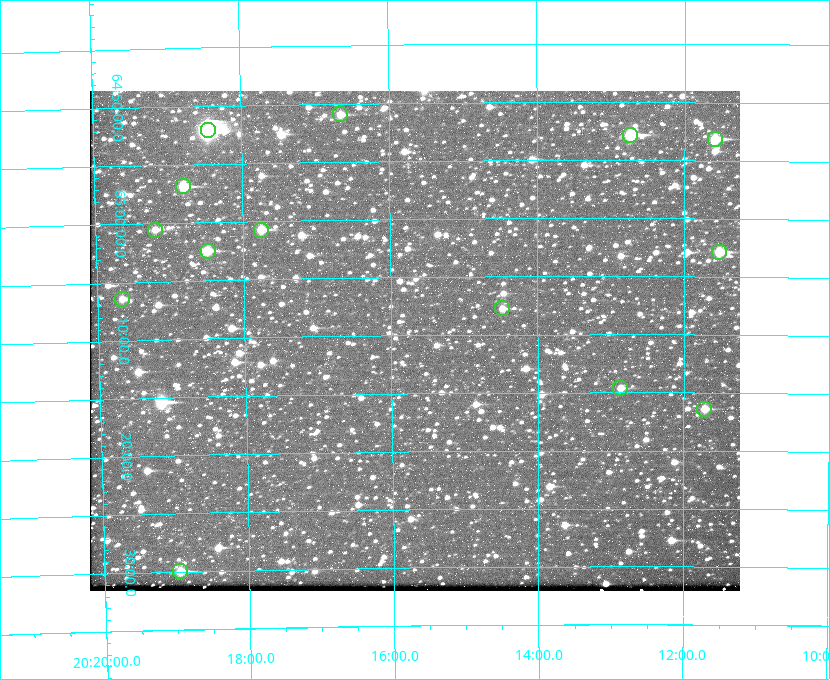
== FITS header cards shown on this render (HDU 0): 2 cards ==
NAXIS1  =                  650 / Width of table row in bytes
NAXIS2  =                  500 / Number of rows in table

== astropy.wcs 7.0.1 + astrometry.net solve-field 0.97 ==
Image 650 x 500 px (HDU 0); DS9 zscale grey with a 90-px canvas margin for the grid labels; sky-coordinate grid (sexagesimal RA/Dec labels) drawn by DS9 from the SOLVED WCS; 14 Tycho-2 reference stars matched to detected sources circled (green)
Header WCS: none
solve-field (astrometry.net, Tycho-2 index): SOLVED blind (the file carries no WCS)
Solved WCS: RA---TAN-SIP/DEC--TAN-SIP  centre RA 20:15:41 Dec +65:10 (303.92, +65.17 deg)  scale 5.17 arcsec/px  FOV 56.0' x 43.0'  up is -179 deg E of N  parity flipped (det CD > 0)
(file carries no celestial WCS; the grid is the blind solution)
Tycho-2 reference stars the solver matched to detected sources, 14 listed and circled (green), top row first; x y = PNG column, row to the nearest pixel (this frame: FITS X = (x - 90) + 1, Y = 500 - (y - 91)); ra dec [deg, ICRS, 3 dp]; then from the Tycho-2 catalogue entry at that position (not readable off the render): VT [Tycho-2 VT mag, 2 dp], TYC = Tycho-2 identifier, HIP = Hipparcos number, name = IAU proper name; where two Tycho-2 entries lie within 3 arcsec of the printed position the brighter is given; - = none
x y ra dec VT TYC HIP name
340 114 304.164 +64.849 10.65 4240-315-1 - -
208 130 304.612 +64.868 7.89 4241-1703-1 100101 -
630 135 303.184 +64.880 9.02 4240-488-1 - -
715 139 302.897 +64.886 9.40 4240-717-1 - -
183 186 304.698 +64.948 10.27 4241-1684-1 - -
155 230 304.798 +65.009 11.15 4241-1628-1 - -
261 230 304.437 +65.012 10.41 4241-1775-1 - -
208 251 304.620 +65.041 10.25 4241-1573-1 - -
719 252 302.882 +65.048 10.25 4240-98-1 - -
122 299 304.916 +65.107 11.17 4241-1518-1 - -
502 308 303.620 +65.129 11.18 4240-34-1 - -
620 388 303.217 +65.244 11.17 4240-236-1 - -
704 409 302.928 +65.273 10.74 4240-760-1 - -
180 571 304.739 +65.499 10.16 4241-1715-1 - -